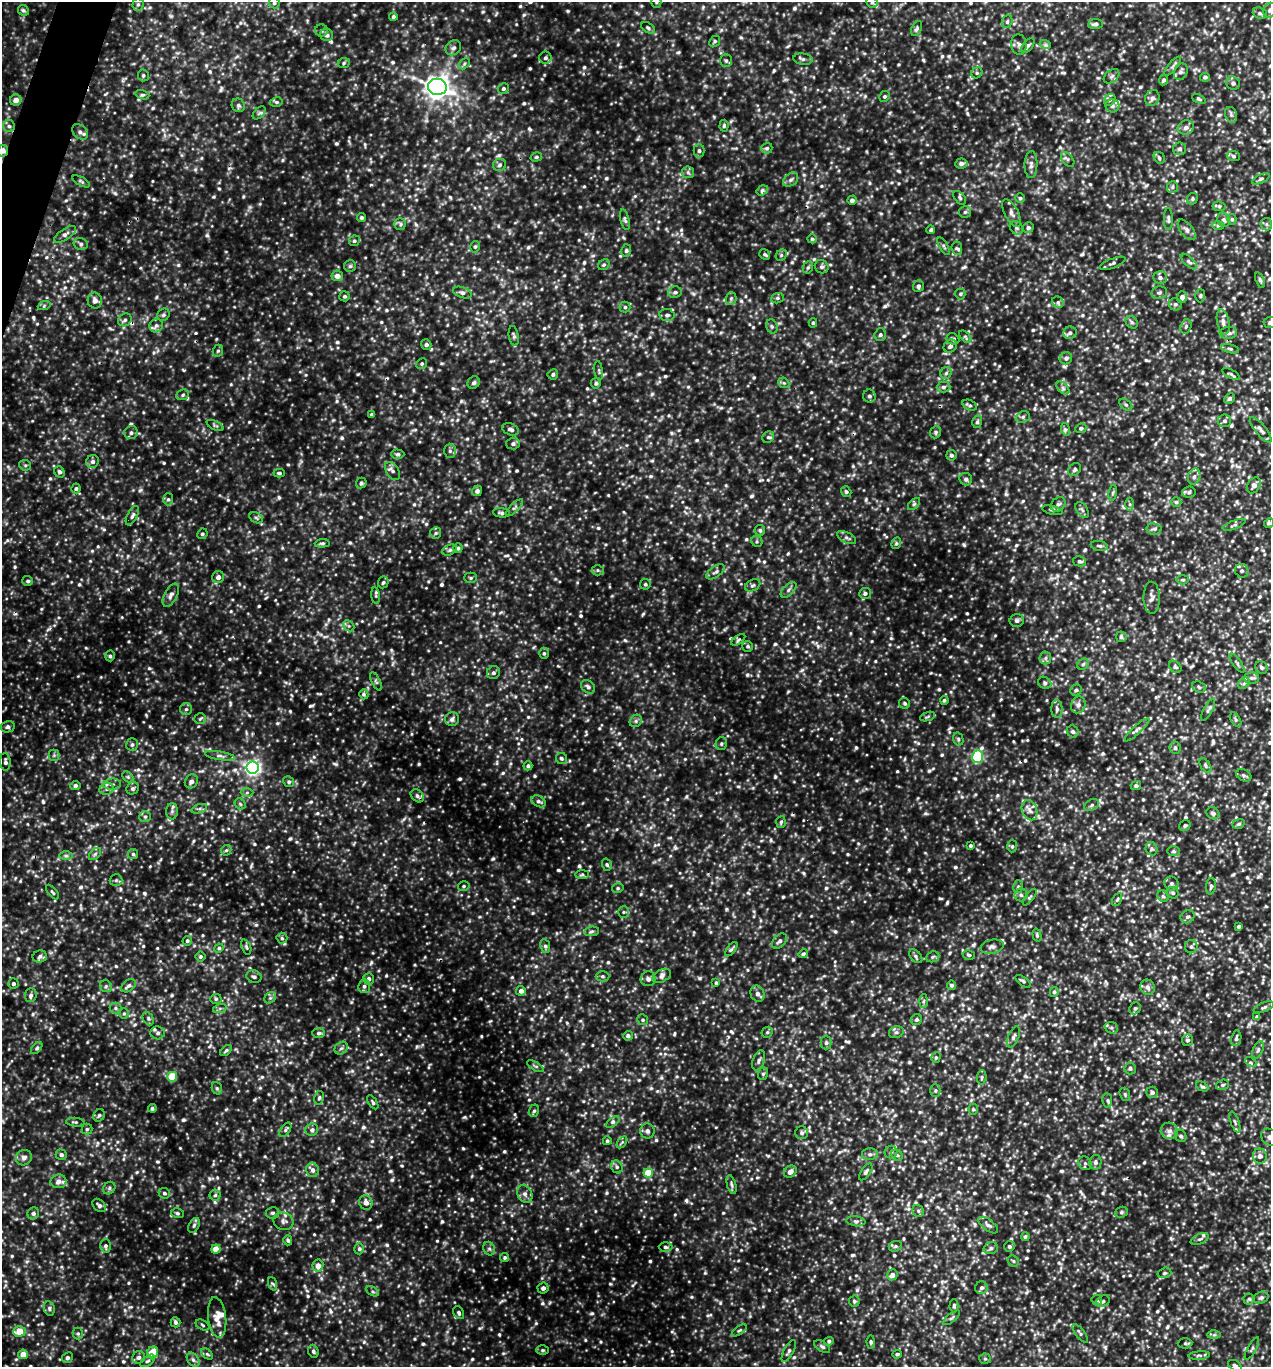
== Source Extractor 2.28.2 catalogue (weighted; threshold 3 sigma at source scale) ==
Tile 11 of 4 x 4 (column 3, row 3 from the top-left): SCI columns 2672-3940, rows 1369-2733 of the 5501 x 5491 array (HDU 1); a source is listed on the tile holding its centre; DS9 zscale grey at full resolution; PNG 1273 x 1369 px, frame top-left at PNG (2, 2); each listed source drawn as its Kron ellipse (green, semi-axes under 4 px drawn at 4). Shown black and unused: <1% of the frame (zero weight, under 3 of 5 exposures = <1% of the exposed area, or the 3 px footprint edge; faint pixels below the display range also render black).
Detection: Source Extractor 2.28.2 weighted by HDU 2 'WHT'; one run over the whole footprint, this tile lists its part. Background 0.207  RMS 0.047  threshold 0.21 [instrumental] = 3 sigma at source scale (4.5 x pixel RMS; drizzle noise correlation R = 1.50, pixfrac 1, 0.05/0.05 arcsec/px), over >= 5 px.
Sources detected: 1195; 1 cosmic-ray / hot-pixel residue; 1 long thin detection or spike segment (spike, bleed or trail) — neither listed nor drawn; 13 inside a brighter listed object's ellipse — not listed separately; of the other 1180, all 500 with FLUX_AUTO >= 7.6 (the completeness limit of this list) listed and drawn (680 fainter detections not listed), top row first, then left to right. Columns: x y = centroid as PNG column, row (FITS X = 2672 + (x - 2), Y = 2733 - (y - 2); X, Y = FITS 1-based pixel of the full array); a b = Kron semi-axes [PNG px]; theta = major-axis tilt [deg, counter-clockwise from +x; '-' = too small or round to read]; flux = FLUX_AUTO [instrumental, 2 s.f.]
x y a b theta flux
656 2 5 5 - 8
872 2 6 5 - 9.2
274 3 5 5 - 9.1
138 4 6 5 - 9.9
23 10 6 5 - 9
1270 10 7 6 - 12
1260 13 7 5 -22 10
393 17 4 4 - 9.5
1007 21 7 5 70 9.5
1095 24 7 5 6 13
648 28 7 4 -32 8.8
917 29 8 5 65 9.4
321 30 6 6 - 8.7
327 35 6 6 - 13
715 41 6 5 - 8.1
1019 44 10 7 -83 19
1045 45 6 4 -21 9.9
1028 46 9 4 51 12
453 48 8 7 - 15
545 58 6 6 - 12
803 59 9 5 -8 13
726 61 6 5 - 10
344 63 6 5 - 8.3
464 64 6 4 47 8.4
1173 66 12 4 50 13
1181 72 8 6 64 15
977 73 6 5 - 8.9
143 75 6 5 - 8.4
1112 76 9 6 40 12
1205 77 5 4 - 9.3
1164 80 5 4 - 11
1233 83 7 6 - 13
437 87 9 8 - 3000
503 89 6 5 - 8.4
142 95 7 4 -16 9.7
885 96 6 5 - 8.2
1152 98 8 7 - 16
1199 99 7 4 -25 8.2
16 100 6 5 - 30
1110 100 6 5 - 9
276 102 6 4 12 8.1
238 105 7 6 - 13
1112 106 7 6 - 14
259 113 8 4 44 10
1231 115 8 6 -71 12
9 126 6 6 - 9.1
724 126 6 4 87 8.5
1186 127 8 7 - 17
80 132 9 6 -45 16
767 148 5 5 - 9
1180 149 6 6 - 12
3 151 6 5 - 24
699 151 7 5 -89 11
1234 156 6 5 - 10
536 157 6 4 15 7.7
1159 158 6 5 - 8.7
1068 159 8 5 -52 10
961 163 6 5 - 16
500 165 7 6 - 10
1031 165 13 6 89 20
688 172 6 6 - 10
1261 179 9 3 25 9.4
791 180 8 6 39 14
81 181 9 4 -29 7.9
1172 187 6 5 - 9.8
762 190 6 4 34 14
960 198 8 5 -51 9.6
1020 198 5 5 - 7.7
1192 199 6 5 - 8.6
852 200 5 4 - 14
1219 206 7 5 -8 8.7
965 212 6 6 - 9
1011 213 15 7 -61 24
362 217 4 4 - 7.7
1168 219 11 4 -90 11
1232 219 5 4 - 8.4
625 220 10 4 -77 10
1224 220 7 6 - 13
400 224 6 6 - 10
1266 224 6 6 - 10
1218 225 6 4 1 8.6
1016 228 7 6 - 11
1028 228 5 5 - 11
931 230 4 4 - 8.4
1187 230 12 6 -51 19
65 234 13 5 34 16
812 239 4 4 - 8
354 241 5 5 - 8.6
81 244 7 5 -15 13
944 246 10 4 -59 9.4
475 247 6 4 73 8.1
957 248 7 5 -83 11
626 251 6 5 - 8.9
765 254 6 4 -39 8.6
781 255 6 5 - 8.1
1189 261 10 4 -43 11
1113 263 14 4 21 12
604 265 6 5 - 8.1
350 266 6 6 - 8.9
808 267 6 5 - 7.9
822 267 7 6 - 11
337 276 5 5 - 27
1160 277 7 6 - 15
1260 280 8 4 -71 8.5
918 286 6 5 - 12
462 292 10 5 -20 14
675 292 7 5 11 12
1159 293 8 6 11 11
960 294 5 5 - 8
344 296 5 5 - 8.6
1200 296 7 5 90 7.8
1182 297 6 5 - 19
731 298 6 5 - 9
777 298 6 5 - 7.6
95 301 8 7 - 27
1058 302 6 5 - 10
1175 304 6 6 - 12
44 306 6 4 19 8.3
625 307 5 5 - 8
163 315 6 6 - 9.7
667 315 7 6 - 14
125 320 7 6 - 13
1132 322 7 5 -45 8.9
1223 322 13 6 -80 22
1270 322 6 5 - 11
813 323 4 4 - 7.8
156 326 7 6 - 14
772 326 7 5 -68 9.7
1186 326 7 5 72 9.9
1070 333 7 6 - 13
1228 333 8 6 3 16
880 335 6 5 - 9.6
514 336 10 5 -80 11
965 337 7 4 -47 9
953 339 6 5 - 8.4
426 345 5 5 - 10
950 346 7 6 - 14
1230 349 9 4 -12 9.9
218 351 6 5 - 8.1
1066 358 6 6 - 9.7
422 364 6 5 - 7.7
599 371 10 3 -82 7.9
946 373 6 5 - 9.5
553 374 5 5 - 10
1231 374 10 4 -26 9.1
474 383 6 5 - 12
596 383 5 5 - 10
784 383 6 4 -43 7.9
943 387 7 5 1 12
1063 388 8 4 -46 12
183 395 6 5 - 9.4
869 396 6 6 - 12
1230 398 6 4 45 10
970 405 7 5 -26 10
1126 405 7 5 -39 8.9
372 414 4 4 - 7.6
1023 417 7 5 22 10
1225 421 6 6 - 11
977 422 6 5 - 8.3
215 425 9 4 -26 8.8
1081 428 6 5 - 8.8
510 429 8 6 -22 15
1065 429 6 4 -73 10
1261 430 16 5 -51 19
935 432 6 5 - 8.2
131 433 7 6 - 15
768 437 6 5 - 9.4
513 444 6 6 - 12
450 451 7 6 - 12
398 454 6 4 -1 11
951 455 5 5 - 11
92 461 6 6 - 15
25 465 6 5 - 8.2
1075 469 7 5 49 9.5
393 471 10 6 -58 16
59 472 6 5 - 10
279 473 5 4 - 8.2
1194 477 8 6 73 16
966 479 6 6 - 14
361 483 5 5 - 10
1254 485 8 6 56 20
76 488 5 4 - 9.5
477 491 5 5 - 15
846 492 6 5 - 8.2
1189 492 6 5 - 9.4
1113 493 8 4 81 8
168 499 6 5 - 8.5
1176 502 5 4 - 8.8
914 504 7 4 45 8.9
1058 504 8 6 44 16
1130 504 6 4 -89 9
514 508 11 4 44 11
1052 510 10 4 -14 8.8
1082 510 9 5 -54 11
501 513 8 4 -7 10
132 516 10 5 62 13
256 518 7 5 -31 9
1269 523 5 4 - 7.8
1234 525 12 3 20 9.3
1154 529 7 5 -10 12
760 530 5 5 - 8.1
436 533 6 5 - 8.5
202 534 5 5 - 7.9
847 538 10 5 -26 12
757 541 6 5 - 8.8
322 543 7 4 4 8
896 543 6 4 69 7.8
1099 546 9 5 -11 10
458 548 5 4 - 10
450 550 7 5 27 9.6
1080 561 6 5 - 9.8
598 570 6 5 - 7.9
1242 571 7 6 - 12
716 572 10 5 36 15
218 577 6 6 - 22
471 578 6 5 - 7.7
1183 580 6 4 4 7.8
28 581 5 5 - 10
383 582 6 5 - 9.3
645 584 5 5 - 8.1
753 585 8 5 29 9.8
788 590 10 5 44 13
865 593 6 5 - 11
171 595 12 6 62 20
376 596 8 4 -83 9.2
1152 598 16 8 -89 24
1017 620 7 6 - 12
349 626 6 4 -44 8.6
1121 637 5 5 - 11
738 640 8 4 35 10
748 646 5 5 - 9.6
544 653 5 5 - 8.8
110 656 5 4 - 9.3
1045 658 6 5 - 12
1237 663 11 3 -55 10
1083 664 6 5 - 8
1175 667 7 5 -41 9.1
1261 667 7 6 - 11
493 673 7 6 - 12
1252 678 7 6 - 13
376 681 10 4 -63 9
1045 683 7 5 -35 11
1244 683 6 5 - 10
588 687 8 6 -41 13
1199 687 7 5 -20 10
1076 690 6 5 - 10
364 694 5 4 - 8.4
944 700 4 4 - 8.6
904 703 6 5 - 8.7
1078 705 8 7 - 17
186 709 6 6 - 11
1057 709 9 5 -89 14
1208 710 12 4 63 13
928 717 8 3 19 7.6
200 719 6 5 - 8.1
452 719 7 6 - 16
1236 720 8 4 -59 9.4
636 721 6 5 - 10
8 727 7 5 12 13
1137 730 16 4 43 17
1073 731 6 5 - 12
958 739 7 5 -78 8.9
132 744 6 5 - 11
721 744 6 5 - 8.6
1175 748 6 5 - 11
54 755 5 5 - 8.9
220 756 15 4 -9 18
978 757 6 5 - 450
561 758 6 5 - 8.9
5 762 9 5 -86 15
528 766 4 4 - 9.6
1205 766 8 5 -57 9.7
253 767 6 6 - 1300
1244 775 8 5 -28 11
128 777 6 4 -45 8.7
191 781 7 6 - 18
289 782 5 5 - 9.4
112 784 9 5 6 15
75 785 5 4 - 13
1136 786 5 4 - 10
133 788 6 5 - 9.8
107 789 7 6 - 15
247 792 6 4 1 8
417 796 7 5 -46 11
539 801 7 5 -29 13
240 804 6 5 - 8
1092 805 8 5 29 12
199 809 8 3 19 9.8
1030 810 10 7 -67 22
172 811 8 6 89 13
1213 813 7 5 -37 14
145 817 6 5 - 9.7
781 822 6 5 - 8
1238 824 6 4 18 8.2
1185 826 6 5 - 8.7
970 846 4 4 - 8.1
1012 846 6 5 - 8.4
1151 849 7 6 - 10
226 850 5 4 - 7.9
1173 851 6 5 - 7.7
95 854 7 4 45 9
133 854 5 5 - 8.1
66 856 7 4 0 9.5
607 865 6 4 -72 7.6
582 874 7 4 1 7.7
116 880 6 6 - 9.8
1171 883 7 6 - 16
464 886 6 4 17 8.5
1211 886 8 4 83 9.6
1018 887 6 5 - 8.6
618 888 6 4 14 8.1
52 892 9 4 -51 8
1173 893 6 5 - 11
1021 895 6 6 - 12
1163 896 6 5 - 8.4
1030 897 10 4 53 8.2
1117 900 7 4 62 7.6
623 912 5 5 - 8
1187 917 7 6 - 13
1239 926 3 3 - 10
591 931 7 4 8 9.6
1037 935 7 4 -76 8.5
282 938 5 5 - 9.2
187 941 5 4 - 8.4
779 941 9 6 45 16
545 946 7 5 -81 11
246 947 8 4 -70 8.9
992 947 11 7 10 19
1191 947 6 6 - 11
219 948 5 4 - 8.2
731 949 8 4 52 8.7
803 954 5 4 - 9.1
969 955 6 4 -15 8.3
40 956 7 6 - 13
201 956 5 5 - 8.1
916 956 8 5 -47 11
933 957 7 5 21 8.6
602 976 7 5 0 9.8
662 976 10 6 29 16
254 977 8 6 -18 13
369 979 6 5 - 15
648 979 7 7 - 19
1023 981 9 3 -36 8.2
13 983 5 5 - 12
716 983 4 3 - 7.7
951 985 4 4 - 9
106 986 6 5 - 9.9
129 986 8 5 38 13
364 986 7 6 - 14
1147 987 8 7 - 19
521 991 5 5 - 23
1054 992 5 4 - 10
758 994 8 7 - 21
31 995 7 6 - 13
270 998 6 5 - 11
216 999 5 5 - 8.8
924 1001 7 4 87 8.1
1264 1007 11 4 23 11
115 1008 6 5 - 10
220 1008 7 4 19 9.1
1135 1008 6 5 - 8.5
124 1013 5 5 - 9.3
1257 1017 4 4 - 15
148 1018 7 5 -64 11
643 1020 5 5 - 8.2
916 1020 6 5 - 8.9
1111 1028 7 5 -20 11
767 1032 6 5 - 8
896 1032 7 5 20 13
158 1033 7 6 - 13
319 1033 6 4 0 11
628 1036 5 4 - 10
1013 1037 11 5 67 14
1236 1038 8 5 81 12
1187 1040 6 5 - 11
826 1043 7 5 90 12
37 1048 7 4 47 8.1
341 1048 7 5 43 12
226 1050 7 4 43 8.4
1258 1050 9 5 66 11
936 1057 5 4 - 7.8
759 1060 10 5 70 15
1251 1062 6 3 -31 7.7
535 1066 9 4 -30 8.8
1130 1068 6 5 - 9.7
763 1074 6 5 - 8.8
172 1077 5 5 - 150
982 1077 7 4 84 8.4
1222 1085 7 5 16 9.6
1202 1087 6 4 -28 8.5
217 1088 6 5 - 8.1
935 1090 6 5 - 7.9
1152 1092 6 5 - 16
1125 1094 7 5 -71 7.7
319 1098 7 4 78 9
1107 1100 7 5 -82 9.7
373 1102 8 4 -57 7.7
152 1108 4 4 - 9.5
973 1109 5 5 - 7.9
534 1111 6 5 - 9
99 1115 6 5 - 9.7
75 1122 9 4 -5 8.7
613 1122 8 4 37 11
1235 1122 11 4 -70 10
87 1129 5 5 - 7.7
285 1130 8 4 55 9.6
312 1130 6 6 - 12
647 1131 7 7 - 13
1169 1131 8 8 - 20
802 1133 6 6 - 12
1181 1136 6 5 - 11
1270 1137 9 8 - 18
607 1141 4 4 - 7.8
622 1142 7 4 55 8.7
891 1152 6 6 - 12
870 1154 8 5 0 14
61 1155 5 5 - 14
897 1155 6 5 - 8.6
1260 1156 7 7 - 19
24 1158 8 7 - 21
1095 1162 7 6 - 13
1085 1163 7 6 - 14
617 1167 6 5 - 11
312 1170 7 6 - 20
790 1172 7 5 39 29
866 1172 9 4 56 11
648 1173 4 4 - 120
58 1181 8 7 - 31
731 1185 10 4 -75 11
109 1188 7 5 49 10
164 1193 6 5 - 10
525 1194 9 7 -62 20
215 1195 5 5 - 8.4
366 1202 7 6 - 25
99 1205 8 5 -42 13
918 1211 6 5 - 8.7
1121 1212 6 5 - 8.6
33 1213 6 5 - 14
177 1213 6 5 - 8.1
273 1213 7 5 13 11
283 1221 10 9 - 20
856 1221 9 5 -7 12
194 1225 8 5 64 9.8
988 1225 11 5 -37 17
1025 1237 4 4 - 8.3
1200 1239 9 5 24 11
288 1240 5 4 - 9.7
105 1246 6 5 - 12
895 1246 7 5 20 8.3
1009 1246 5 5 - 10
666 1247 7 5 -2 10
991 1248 7 5 17 10
216 1249 4 4 - 71
359 1249 5 4 - 9.2
489 1249 7 5 -68 11
505 1257 5 4 - 8.6
1013 1261 6 5 - 7.7
318 1266 6 5 - 32
1164 1273 7 5 16 9
892 1275 5 5 - 22
273 1284 7 4 -70 8.6
543 1288 5 5 - 13
981 1288 6 6 - 12
372 1291 7 4 -31 8.1
1261 1298 8 5 19 13
1249 1299 5 5 - 8.6
1097 1300 5 5 - 8.6
854 1301 5 5 - 7.7
1103 1301 7 5 31 9.9
954 1306 6 4 88 8.1
49 1308 7 5 -78 11
459 1313 7 5 -61 11
217 1317 20 9 -83 52
951 1318 10 3 40 8.3
175 1322 5 4 - 11
202 1325 7 4 -29 8
739 1330 8 4 35 8.7
19 1331 6 5 - 87
1080 1333 11 4 -53 11
78 1334 6 5 - 8.1
1214 1335 6 4 1 8.9
829 1341 5 4 - 9
871 1342 6 4 -89 8.3
1185 1343 7 5 2 7.8
822 1347 9 5 -32 11
1252 1349 12 3 60 8.9
542 1350 6 4 0 7.8
313 1351 6 5 - 11
789 1351 12 5 62 13
153 1352 6 5 - 83
23 1354 5 5 - 53
207 1354 7 4 -44 8.2
897 1354 5 3 - 9.6
1199 1356 10 4 5 10
139 1357 6 6 - 15
67 1358 5 5 - 11
985 1359 6 5 - 7.9
193 1360 8 5 -53 14
148 1361 8 5 36 10
1235 1365 7 5 -31 8.9
Overlapping masked pixels (flux is a lower limit): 1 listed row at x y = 3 151
Isophote crosses this tile's border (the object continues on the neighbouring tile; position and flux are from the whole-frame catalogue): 8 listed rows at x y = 656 2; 872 2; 274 3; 1270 10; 3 151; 1270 322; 1270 1137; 1235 1365
Unlisted compact peaks at least as high as the median listed source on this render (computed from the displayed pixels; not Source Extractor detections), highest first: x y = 392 1180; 568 11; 387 1245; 656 1140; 686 1200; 290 839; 376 1304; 195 333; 364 1342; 130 424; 940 898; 652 394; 857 1290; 115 193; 483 12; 675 848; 608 495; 371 963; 254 844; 925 813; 499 155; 599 728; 919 72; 288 464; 771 840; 150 726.